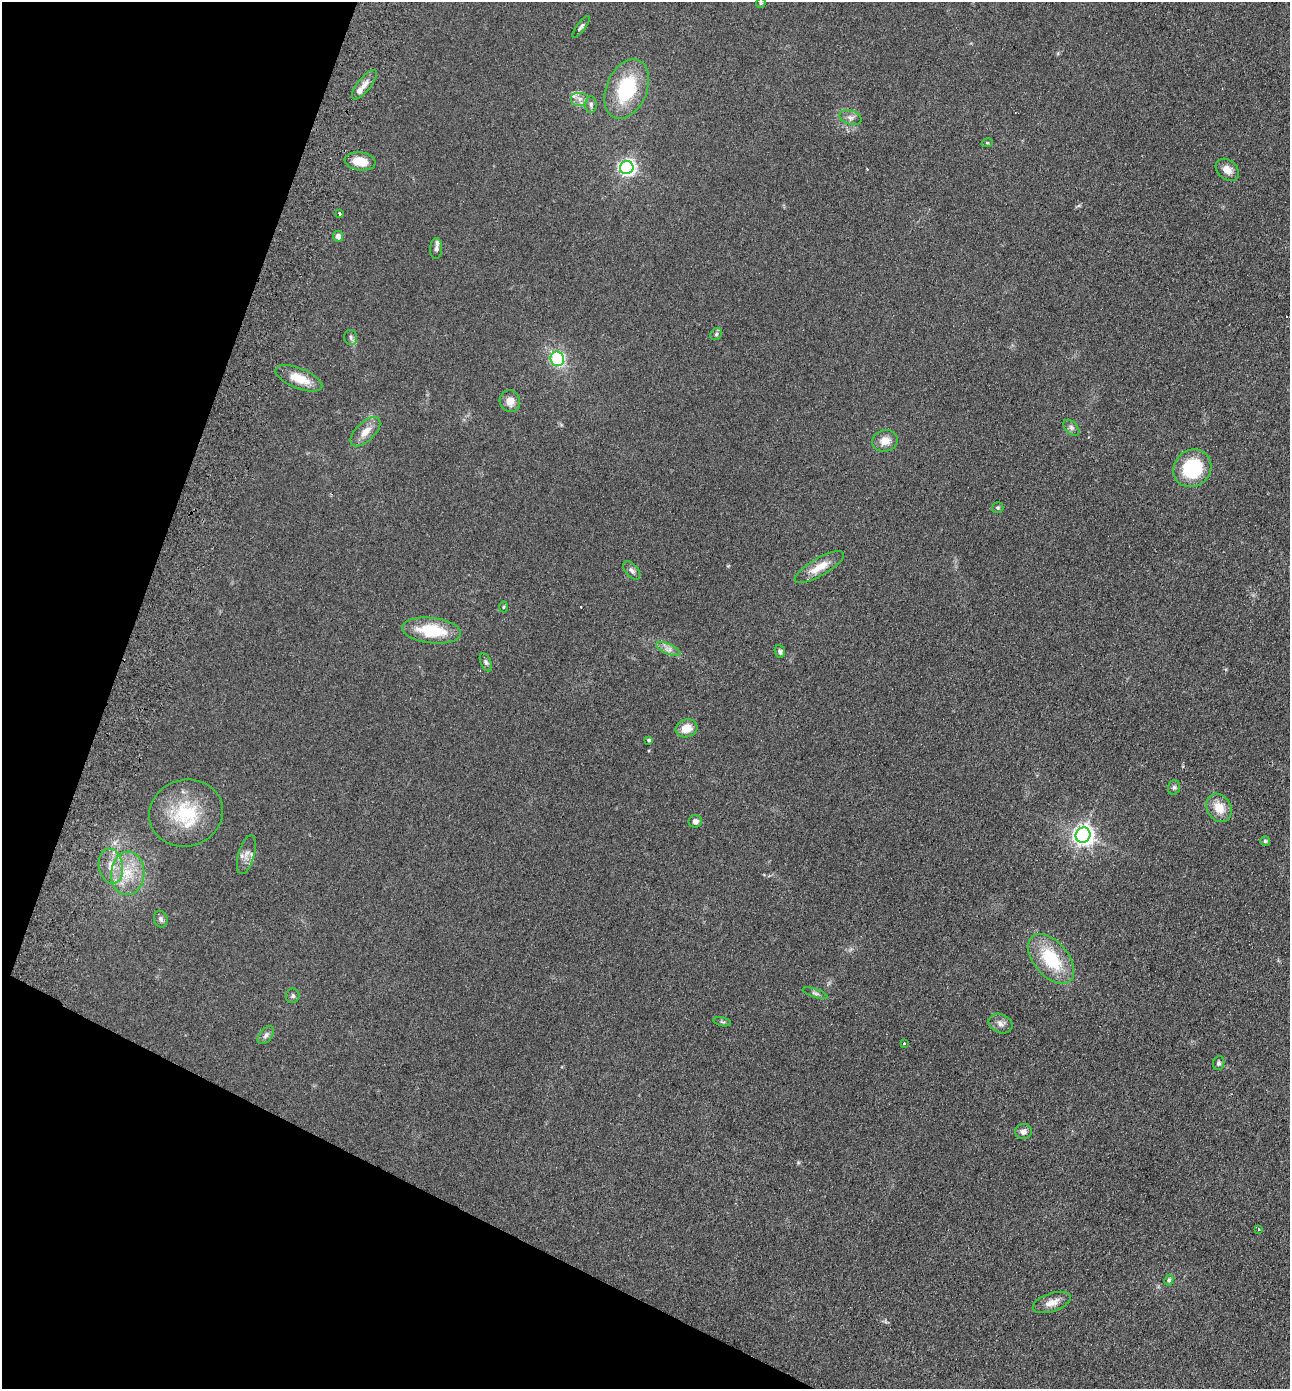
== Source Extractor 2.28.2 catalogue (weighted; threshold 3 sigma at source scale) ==
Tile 9 of 4 x 4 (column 1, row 3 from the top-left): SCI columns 327-1614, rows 1414-2800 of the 5671 x 5601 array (HDU 1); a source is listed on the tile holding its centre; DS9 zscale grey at full resolution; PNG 1292 x 1391 px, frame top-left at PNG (2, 2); each listed source drawn as its Kron ellipse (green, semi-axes under 4 px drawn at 4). Shown black and unused: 19% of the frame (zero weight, under 2 of 3 exposures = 3% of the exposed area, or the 3 px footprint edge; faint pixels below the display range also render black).
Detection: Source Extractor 2.28.2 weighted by HDU 2 'WHT'; one run over the whole footprint, this tile lists its part. Background 0.12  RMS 0.011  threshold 0.0478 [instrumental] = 3 sigma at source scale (4.5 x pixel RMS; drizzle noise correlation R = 1.50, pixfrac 1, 0.05/0.05 arcsec/px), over >= 5 px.
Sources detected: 63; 4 cosmic-ray / hot-pixel residue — neither listed nor drawn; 4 inside a brighter listed object's ellipse — not listed separately; the other 55 listed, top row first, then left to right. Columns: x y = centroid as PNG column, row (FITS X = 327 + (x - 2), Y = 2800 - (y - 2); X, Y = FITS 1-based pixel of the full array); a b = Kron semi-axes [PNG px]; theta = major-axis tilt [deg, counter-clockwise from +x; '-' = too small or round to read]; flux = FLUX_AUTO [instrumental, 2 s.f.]
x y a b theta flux
761 3 5 5 - 1.2
581 27 13 4 53 2.5
364 85 18 6 51 6.7
627 89 31 20 67 65
579 99 9 7 0 5.3
591 105 8 5 -89 2.7
851 118 11 7 -15 4.3
987 143 6 3 17 1.1
360 161 15 9 -7 16
627 168 7 6 - 300
1227 170 13 9 -42 8.9
339 213 3 3 - 2.1
338 236 5 5 - 6
436 249 10 6 89 2.8
716 334 6 5 - 1.9
351 337 7 6 - 2.6
557 359 7 6 - 64
299 378 25 10 -21 19
510 401 11 10 - 9.4
1071 428 9 6 -45 3
365 432 19 9 44 11
885 441 13 10 15 11
1192 468 20 18 43 63
998 508 6 5 - 1.6
819 567 28 8 30 16
632 570 11 6 -49 3.3
504 607 5 3 - 1.1
431 630 29 12 -6 43
668 649 13 5 -23 4.9
780 651 6 5 - 2.5
486 662 10 5 -65 2.6
687 728 11 9 17 13
649 740 4 4 - 1.7
1174 787 7 5 74 2.3
1219 808 15 12 -59 16
186 813 37 33 17 60
695 821 7 6 - 4.3
1083 835 8 7 - 590
1265 841 5 5 - 1.5
246 855 20 8 74 7.7
111 866 17 12 -80 14
128 873 22 16 86 27
161 919 8 6 -75 3.1
1051 959 29 17 -50 51
815 993 13 4 -19 2.6
293 996 7 7 - 2.3
722 1022 9 3 -13 1.6
1001 1024 12 9 -24 6.1
266 1035 10 6 50 3.4
904 1044 3 3 - 2.4
1219 1063 7 5 81 2
1023 1132 8 7 - 4.5
1258 1229 3 2 - 0.93
1169 1280 5 4 - 2.1
1052 1302 20 9 18 10